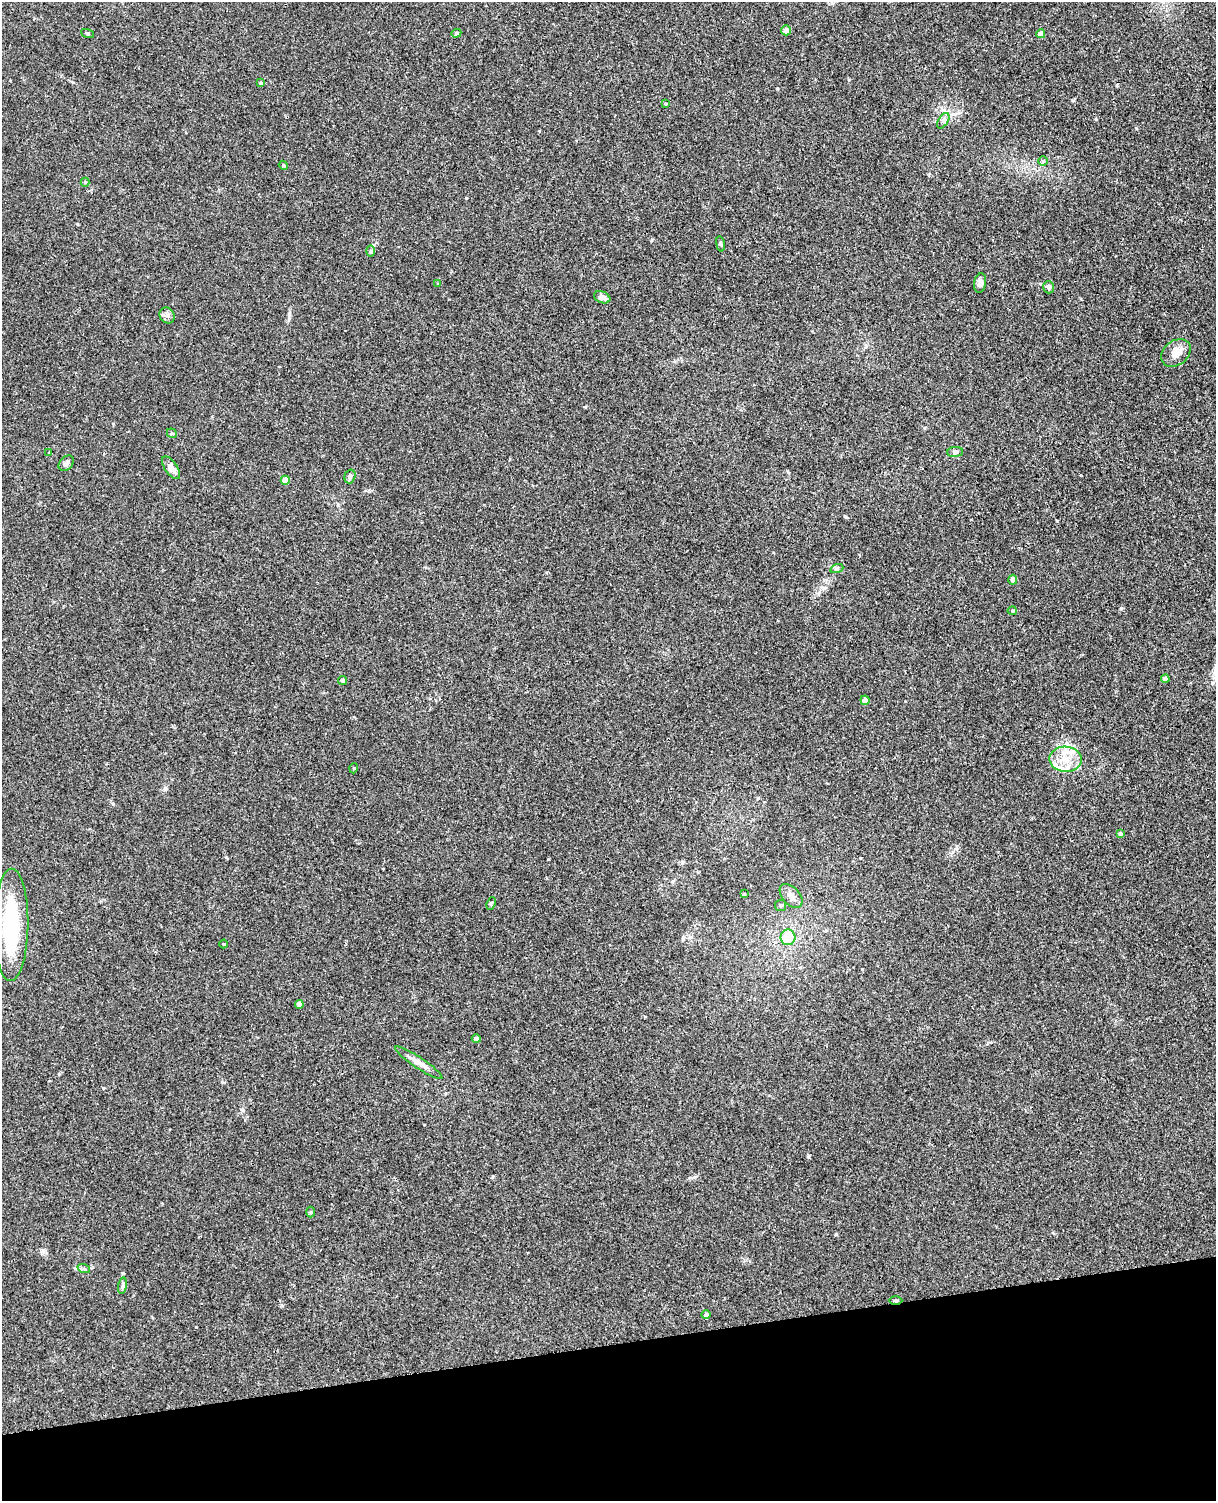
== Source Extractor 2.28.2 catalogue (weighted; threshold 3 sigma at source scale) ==
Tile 10 of 4 x 3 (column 2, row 3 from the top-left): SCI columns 1271-2484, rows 151-1649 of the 4968 x 4909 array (HDU 1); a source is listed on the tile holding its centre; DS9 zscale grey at full resolution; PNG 1218 x 1503 px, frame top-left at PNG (2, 2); each listed source drawn as its Kron ellipse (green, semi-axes under 4 px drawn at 4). Shown black and unused: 10% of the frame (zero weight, under 3 of 4 exposures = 5% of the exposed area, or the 3 px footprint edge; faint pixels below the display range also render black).
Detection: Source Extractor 2.28.2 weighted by HDU 2 'WHT'; one run over the whole footprint, this tile lists its part. Background 0.0395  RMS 0.0042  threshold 0.0188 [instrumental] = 3 sigma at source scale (4.5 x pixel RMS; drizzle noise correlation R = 1.50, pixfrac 1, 0.05/0.05 arcsec/px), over >= 5 px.
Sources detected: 53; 1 inside a brighter object's white glare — neither listed nor drawn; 3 inside a brighter listed object's ellipse — not listed separately; the other 49 listed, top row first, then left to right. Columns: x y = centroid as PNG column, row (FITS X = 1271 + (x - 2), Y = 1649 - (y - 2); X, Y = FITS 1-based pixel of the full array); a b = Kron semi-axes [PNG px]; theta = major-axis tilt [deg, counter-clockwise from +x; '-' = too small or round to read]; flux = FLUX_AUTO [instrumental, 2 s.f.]
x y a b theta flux
786 30 5 5 - 2.1
87 33 7 3 -19 0.51
456 33 5 4 - 0.47
1041 34 4 4 - 3.1
261 83 4 4 - 0.46
666 104 4 3 - 0.41
943 121 8 5 59 1.1
1043 161 5 5 - 0.53
283 165 4 3 - 0.39
85 182 4 4 - 0.37
720 244 8 4 -81 0.57
371 251 6 4 89 0.62
980 283 10 6 79 1.7
438 284 3 3 - 0.37
1049 287 6 5 - 1.2
602 297 8 5 -22 2.4
167 315 8 7 - 1.4
1176 353 16 12 39 4.3
172 433 5 4 - 0.59
955 452 8 5 3 1
49 453 3 3 - 0.36
66 463 9 6 48 1.5
171 468 13 6 -55 3.1
350 476 7 5 73 1
285 480 4 4 - 5.6
837 568 6 4 19 0.68
1013 580 5 4 - 1.5
1012 611 4 4 - 0.5
1165 679 4 4 - 2.6
343 680 5 4 - 0.77
865 700 5 4 - 2.6
1065 759 16 12 -2 7.4
354 768 5 3 - 0.34
1120 834 4 4 - 1.2
744 894 3 3 - 0.45
791 896 14 8 -48 3
491 903 6 3 64 0.53
780 905 5 5 - 0.67
11 925 56 17 89 39
788 937 8 7 - 9.7
223 944 4 3 - 0.33
299 1004 4 4 - 2.3
476 1039 4 4 - 1.2
419 1063 28 5 -33 3.5
311 1212 5 3 - 0.42
84 1269 6 4 -18 0.7
123 1286 8 4 82 0.85
896 1300 7 3 0 0.58
706 1315 5 4 - 0.87
Overlapping masked pixels (flux is a lower limit): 1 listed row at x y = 896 1300
Unlisted compact peaks at least as high as the median listed source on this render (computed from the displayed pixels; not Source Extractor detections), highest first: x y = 1121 608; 836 1234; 808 1156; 846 517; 289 315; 123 1273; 466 198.